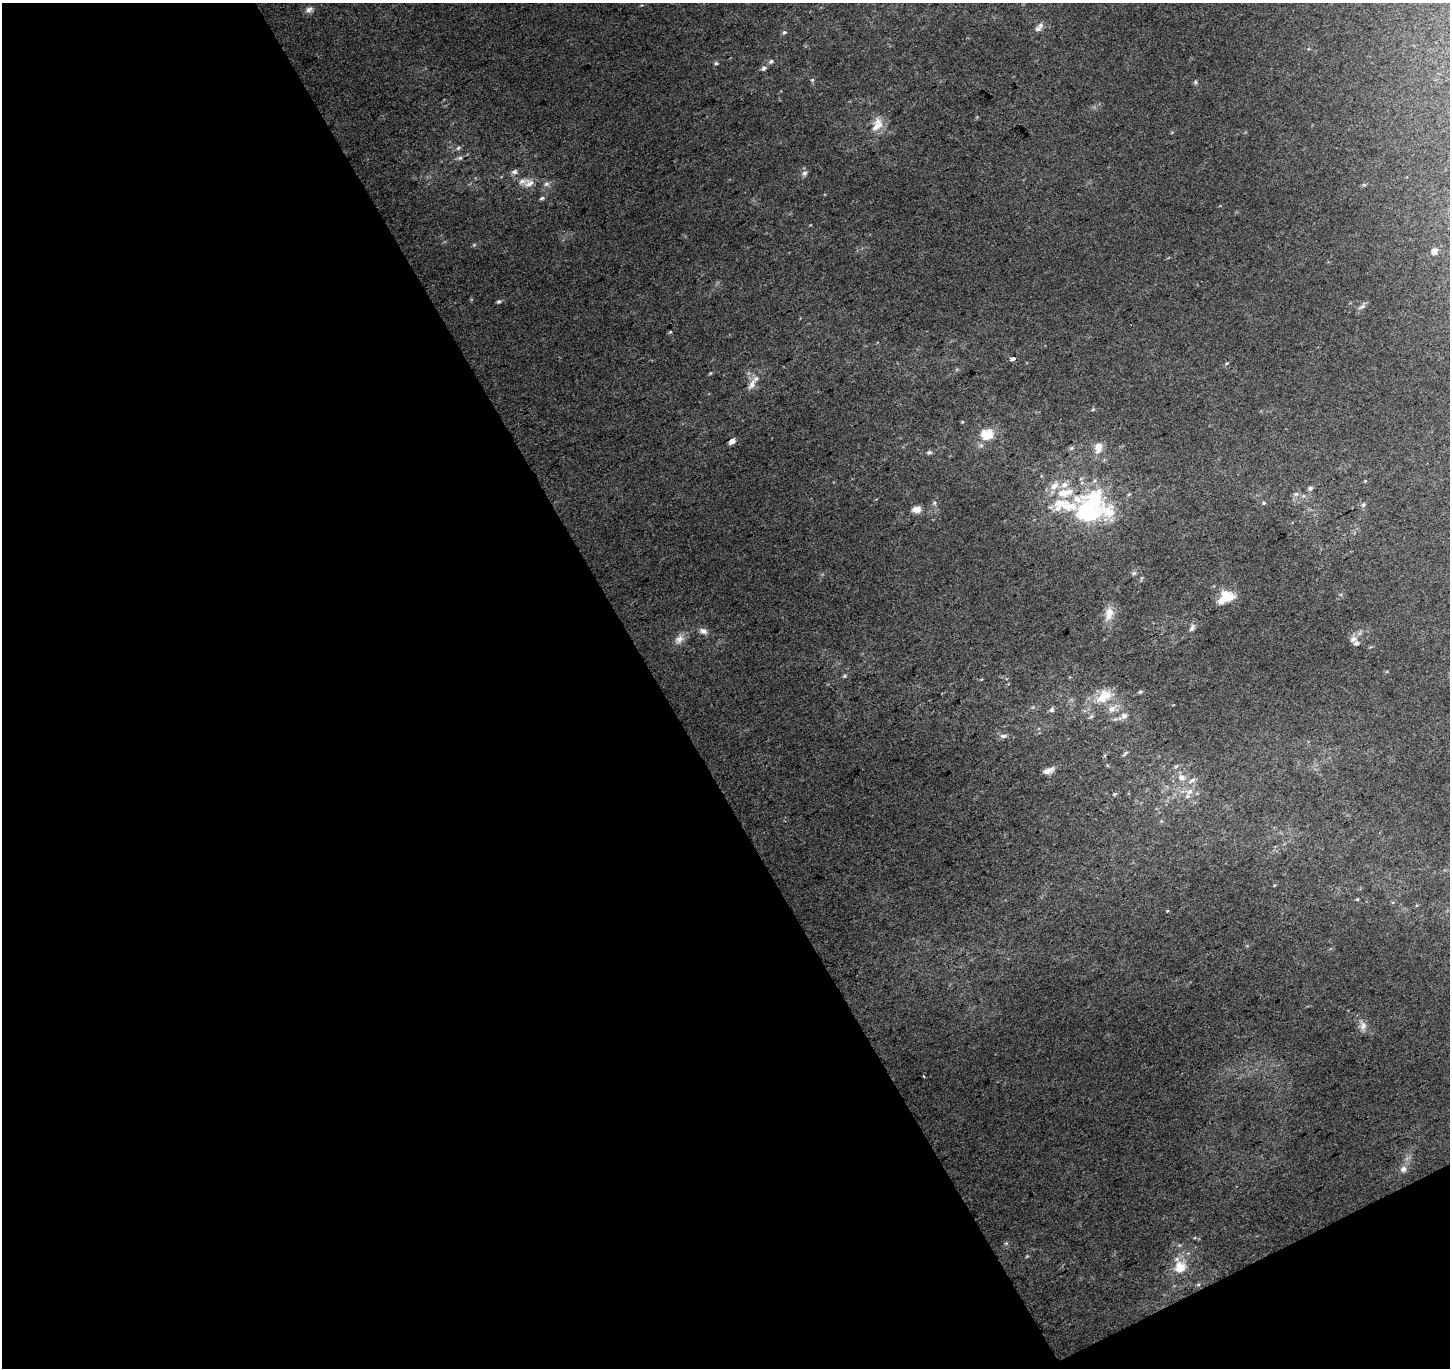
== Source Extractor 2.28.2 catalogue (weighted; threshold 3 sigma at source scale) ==
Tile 3 of 2 x 2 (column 1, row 2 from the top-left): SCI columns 3-1450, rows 67-1432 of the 2899 x 2849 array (HDU 1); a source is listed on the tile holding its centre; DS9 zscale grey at full resolution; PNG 1452 x 1370 px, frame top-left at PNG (2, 3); no overlay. Shown black and unused: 47% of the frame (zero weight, under 2 of 3 exposures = <1% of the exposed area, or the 3 px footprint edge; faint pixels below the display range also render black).
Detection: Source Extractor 2.28.2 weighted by HDU 2 'WHT'; one run over the whole footprint, this tile lists its part. Background 0.162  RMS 0.023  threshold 0.105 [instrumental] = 3 sigma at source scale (4.5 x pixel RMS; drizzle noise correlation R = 1.50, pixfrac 1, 0.0396/0.0396 arcsec/px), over >= 5 px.
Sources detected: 75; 12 inside a brighter listed object's ellipse — not listed separately; the other 63 listed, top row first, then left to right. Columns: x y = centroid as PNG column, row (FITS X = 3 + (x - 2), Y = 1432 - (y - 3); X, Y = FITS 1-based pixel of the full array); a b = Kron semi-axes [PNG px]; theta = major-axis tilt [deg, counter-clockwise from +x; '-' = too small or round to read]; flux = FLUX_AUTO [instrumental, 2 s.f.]
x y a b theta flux
309 9 10 7 16 9.7
1038 29 9 7 32 8.4
784 32 6 5 - 3.8
771 61 7 5 38 5.1
716 63 5 5 - 3.5
764 68 6 6 - 6.5
812 80 6 4 72 3
1195 82 6 5 - 3.6
877 127 19 11 39 30
458 148 6 4 44 4.1
460 158 6 6 - 4.8
514 172 8 7 - 7.7
805 173 7 6 - 7.1
529 183 16 11 23 20
546 184 8 6 16 7.4
542 198 7 5 18 4.2
1434 251 7 6 - 13
499 301 5 5 - 4.1
1362 306 12 5 32 7.3
670 332 5 3 - 2.3
1013 358 4 4 - 45
1226 363 5 4 - 2.9
752 384 18 8 62 19
1093 409 5 4 - 2.5
987 434 17 14 0 48
732 441 8 5 34 9.7
1071 448 6 5 - 3.9
1098 448 14 9 79 23
929 452 6 5 - 5.6
1054 486 13 9 45 20
1310 488 7 5 32 4.9
1296 494 6 5 - 5.1
1264 503 5 4 - 2.9
1059 504 19 13 55 45
1363 505 6 5 - 4.3
916 509 12 7 -3 17
1090 509 41 29 62 290
1134 573 6 5 - 4.1
1228 595 17 11 -30 39
1109 614 20 10 74 27
1192 628 11 6 58 8.4
703 631 11 7 -28 11
679 639 15 9 55 17
1353 639 9 7 37 11
844 676 5 5 - 3.4
1140 692 6 4 15 3.8
1107 695 17 14 -55 42
1052 710 6 6 - 6.3
1124 716 8 7 - 9.5
1003 736 9 6 -4 7.7
1125 753 9 3 48 3.6
1176 766 6 4 19 3.4
1048 771 13 6 20 14
1182 777 11 8 -24 14
1192 780 10 5 34 7.3
1190 791 10 7 39 13
1114 794 6 5 - 3
1357 899 4 3 - 2.2
1363 1026 12 9 76 13
923 1076 3 2 - 1.8
1403 1169 10 8 47 10
1006 1243 5 5 - 2.9
1180 1267 13 12 - 42